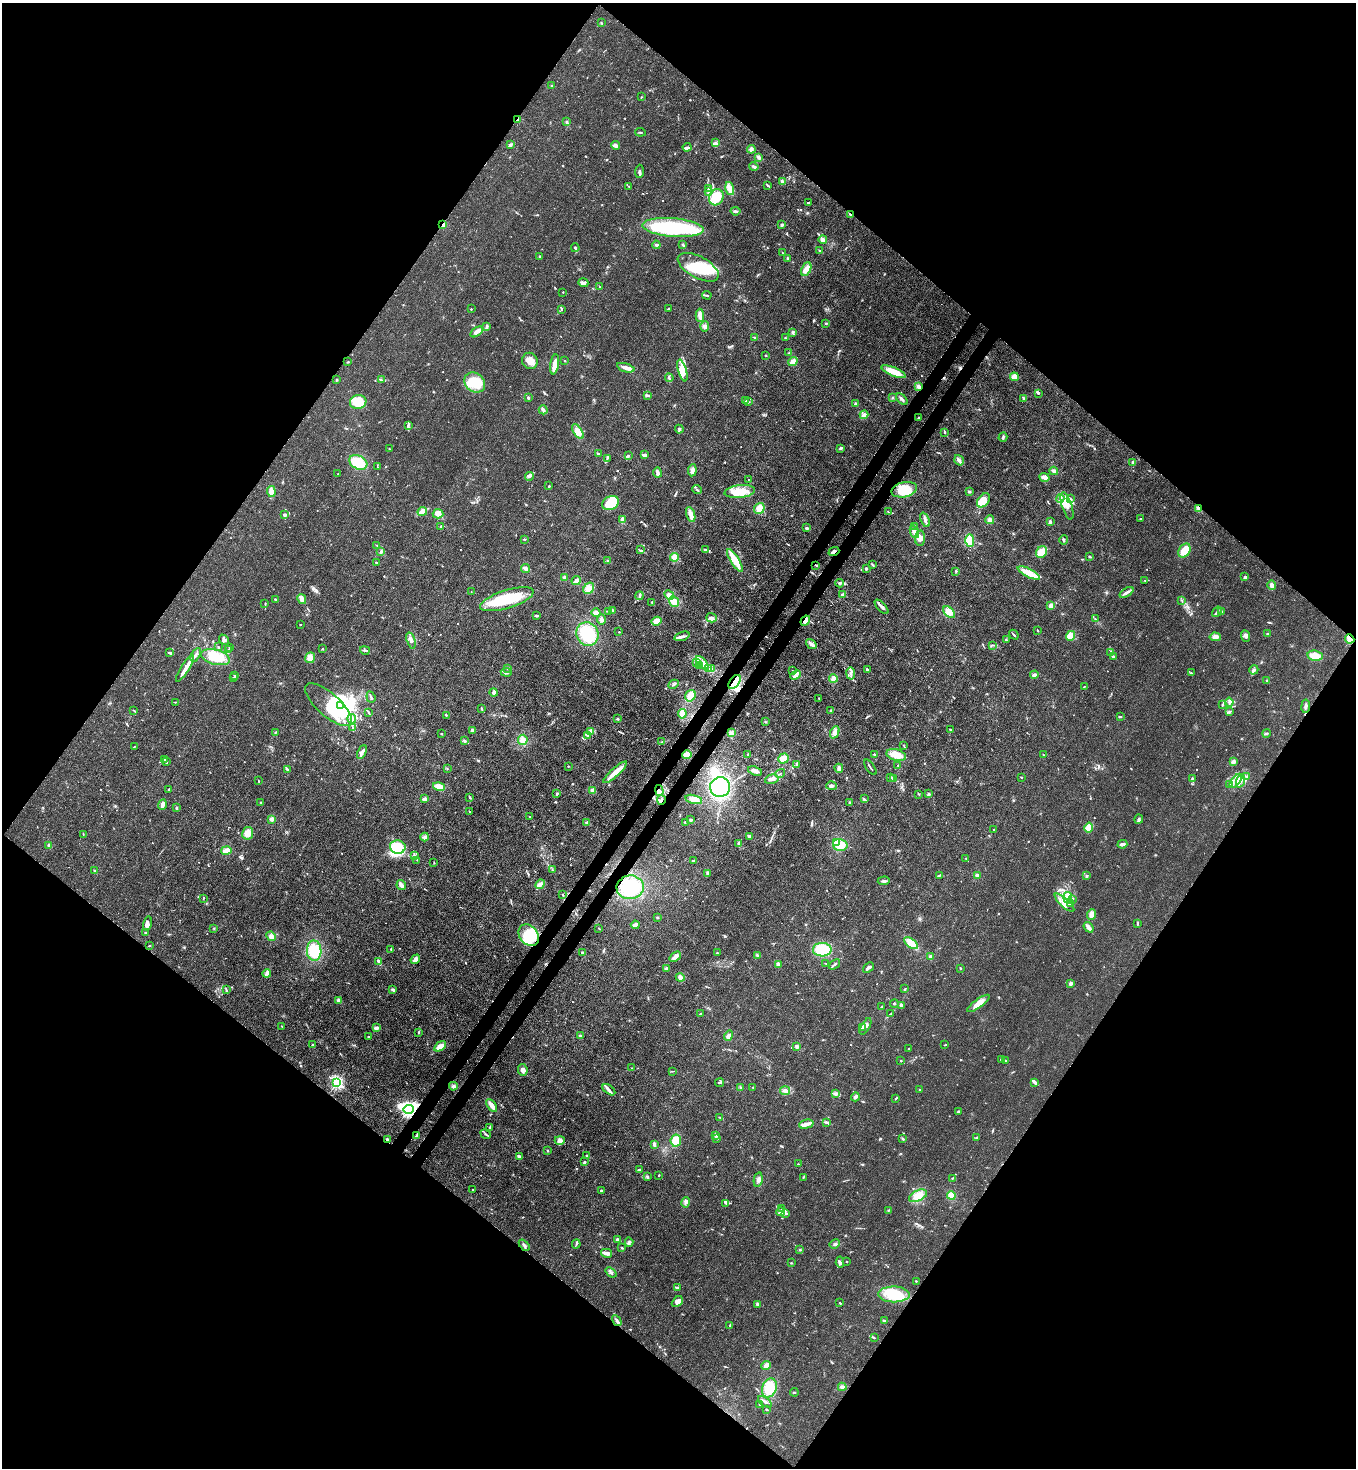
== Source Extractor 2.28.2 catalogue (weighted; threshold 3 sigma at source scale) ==
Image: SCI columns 226-5640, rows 59-5922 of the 6005 x 5983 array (HDU 1 of 3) = the unmasked area's bounding box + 8 px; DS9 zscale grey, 4 x 4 block average (1 PNG px = mean of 4 x 4 image px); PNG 1358 x 1470 px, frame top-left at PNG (2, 3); each listed source drawn as its Kron ellipse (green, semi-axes under 4 px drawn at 4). Shown black and unused: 51% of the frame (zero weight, under 3 of 4 exposures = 7% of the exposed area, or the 3 px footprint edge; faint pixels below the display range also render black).
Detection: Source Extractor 2.28.2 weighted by HDU 2 'WHT'. Background 0.0192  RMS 0.0026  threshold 0.0117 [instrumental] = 3 sigma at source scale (4.5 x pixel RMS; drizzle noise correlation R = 1.50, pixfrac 1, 0.05/0.05 arcsec/px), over >= 5 px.
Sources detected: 881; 2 too faint to see at this stretch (4 x 4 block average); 16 inside a brighter object's white glare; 7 cosmic-ray / hot-pixel residue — neither listed nor drawn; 28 coinciding with a brighter row at this scale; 67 inside a brighter listed object's ellipse — not listed separately; of the other 761, all 500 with FLUX_AUTO >= 0.829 (the completeness limit of this list) listed and drawn (261 fainter detections not listed), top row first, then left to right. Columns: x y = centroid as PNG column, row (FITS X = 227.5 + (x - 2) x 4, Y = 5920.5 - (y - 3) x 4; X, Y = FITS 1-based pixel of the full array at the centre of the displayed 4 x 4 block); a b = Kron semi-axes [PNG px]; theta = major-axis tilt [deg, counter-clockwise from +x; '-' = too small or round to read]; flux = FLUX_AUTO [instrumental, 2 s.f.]
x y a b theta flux
601 23 3 2 - 1.2
552 86 2 2 - 0.94
641 97 2 2 - 0.85
518 120 3 2 - 2.3
567 122 2 2 - 1.2
640 132 5 2 - 1
716 143 4 3 - 3.7
510 145 4 2 - 2.5
616 145 4 2 - 7.3
687 147 4 2 - 3.6
751 149 4 3 - 4.5
759 157 4 3 - 2.7
754 167 4 2 - 3.1
639 171 6 3 87 4.2
782 181 3 2 - 4.6
768 185 3 2 - 2.6
629 186 2 2 - 0.87
708 189 2 2 - 1.3
730 189 6 4 -74 15
708 192 2 2 - 1
716 197 8 7 - 34
809 202 3 2 - 1.1
735 211 5 2 - 2.7
850 214 4 2 - 1.9
443 225 4 2 - 3.1
782 225 4 3 - 2.3
673 228 31 9 -5 170
823 240 4 3 - 6.4
656 245 4 2 - 2.2
683 245 3 2 - 1.9
575 248 4 2 - 2.2
820 251 4 2 - 1.9
783 253 2 2 - 1.1
539 256 3 2 - 1.6
787 258 3 2 - 1.4
698 267 22 10 -29 66
806 269 7 4 65 12
583 283 5 3 - 4.3
599 287 2 2 - 0.85
563 292 2 2 - 0.93
707 295 4 2 - 1.9
471 309 2 2 - 3.7
562 309 2 2 - 1.3
668 309 3 2 - 1.5
700 315 6 3 -86 9.5
826 323 3 2 - 1.7
487 326 4 2 - 3.8
705 326 5 4 - 4
477 332 7 3 35 7
793 333 4 2 - 2.2
754 337 3 2 - 0.86
785 338 2 2 - 0.83
789 353 2 2 - 1.1
766 355 2 2 - 1.5
530 361 8 7 - 13
564 361 2 2 - 1.3
348 362 3 2 - 1.3
793 362 5 4 - 9
555 364 10 3 80 20
626 368 9 3 -17 12
682 370 11 4 -74 13
894 372 13 4 -22 24
1014 377 4 4 - 9.1
669 378 4 2 - 2.1
336 380 2 2 - 0.98
381 380 3 2 - 1.9
475 383 11 9 -39 33
919 387 3 3 - 5.1
1038 393 3 3 - 2.2
648 395 3 2 - 2
528 398 2 2 - 2.2
893 398 3 2 - 1.2
902 399 7 2 -48 3.3
1024 399 3 2 - 2.7
745 401 3 2 - 1.1
748 401 3 2 - 1.1
358 402 8 7 - 54
855 404 4 2 - 2.1
543 410 4 3 - 3.9
864 415 4 3 - 6
918 418 2 2 - 1.2
408 426 4 2 - 2.4
679 429 4 2 - 3.5
578 432 8 4 -57 13
945 433 2 2 - 2.1
1003 437 5 2 - 2.5
841 448 3 2 - 2.8
389 449 2 2 - 1.7
599 454 4 2 - 3.1
628 455 3 2 - 1.9
644 455 4 2 - 7.4
607 459 3 2 - 1.5
959 460 5 2 - 6.2
358 462 9 6 -30 37
1133 462 3 3 - 1.9
377 467 2 2 - 0.89
692 470 6 3 84 5.4
1054 471 4 3 - 3.4
657 473 5 3 - 5.6
338 474 2 2 - 1.1
529 476 4 3 - 3.4
1045 477 5 3 - 10
748 479 2 2 - 0.85
549 486 2 2 - 2.2
697 490 5 2 - 2.3
904 490 13 7 13 33
271 491 5 4 - 9.7
740 491 15 6 6 29
969 492 3 2 - 2.7
1060 498 4 4 - 5.2
1071 499 3 2 - 2.4
983 500 8 5 51 29
610 503 9 6 25 42
1067 506 14 5 -72 15
759 508 5 5 - 11
1199 508 4 3 - 5.8
422 511 5 3 - 12
888 512 2 2 - 0.93
438 514 5 4 - 11
691 514 8 3 -72 13
284 515 2 2 - 9.8
1140 519 2 2 - 1.3
622 520 4 2 - 7.1
925 520 7 3 -69 4.6
990 520 4 4 - 4.6
1050 521 3 2 - 2.8
441 526 2 2 - 6.7
915 526 3 3 - 1.8
807 528 2 2 - 16
914 532 6 3 -69 8.2
920 538 7 5 85 9.1
524 539 3 2 - 1.3
970 540 6 4 -89 18
1064 540 4 2 - 2.2
377 545 4 2 - 1.5
641 550 3 2 - 1.2
705 550 4 2 - 1.7
381 551 4 3 - 2.4
834 551 5 3 - 4.5
1184 551 7 5 58 18
1041 552 6 5 - 17
674 557 4 4 - 13
1090 557 3 2 - 1.6
735 560 13 3 -58 31
608 561 3 2 - 2.4
376 562 2 2 - 3.1
816 565 3 2 - 1.5
873 565 4 2 - 1.4
866 568 2 2 - 2
526 569 4 3 - 7.6
956 571 3 2 - 1.1
1029 573 12 3 -26 27
564 577 3 3 - 2.5
1245 577 3 3 - 4.8
1145 580 4 2 - 1.8
576 581 5 3 - 6.8
839 583 4 2 - 2.9
1272 585 5 3 - 5.5
589 588 6 5 - 11
471 592 2 2 - 0.9
1126 592 8 2 33 5.6
669 595 5 4 - 6.4
843 595 3 3 - 2.7
639 596 4 2 - 2.8
275 599 3 2 - 1.7
302 599 5 3 - 10
507 599 28 9 17 78
1182 600 2 2 - 0.91
674 601 6 4 -51 16
652 602 3 2 - 1.6
265 604 3 2 - 1.4
1051 606 2 2 - 12
882 607 9 2 -48 6.6
608 611 2 2 - 0.99
613 611 4 3 - 2.9
949 612 7 4 -41 13
1217 612 6 2 54 2.7
1221 612 2 2 - 1.9
596 613 4 3 - 6.5
536 616 3 2 - 2.7
712 618 5 4 - 4.8
601 619 5 3 - 3.8
1095 619 2 2 - 1.1
656 621 5 4 - 12
805 621 5 3 - 7.7
300 624 2 2 - 0.89
1038 630 3 2 - 1
619 632 2 2 - 2.4
587 634 12 10 -58 59
1267 634 3 2 - 1.4
1014 635 5 2 - 1.8
682 636 8 2 18 6.4
1071 636 5 4 - 14
1246 636 6 3 -65 5.5
1215 637 6 4 -5 7.5
1350 639 5 4 - 9.7
224 640 6 3 -51 3.6
411 640 8 4 -71 7.9
1006 640 3 2 - 1
811 644 6 2 -36 7.6
993 645 2 2 - 1.1
218 647 3 2 - 1.3
230 647 3 2 - 1.2
322 649 2 2 - 1.2
228 650 2 2 - 0.96
365 650 5 2 - 2.8
170 653 4 2 - 2.6
1110 653 2 2 - 2
196 655 7 2 59 4.3
1315 656 8 5 -9 13
216 657 14 7 -14 57
1113 657 3 2 - 4.2
310 658 5 5 - 10
697 662 3 2 - 1.5
702 663 8 3 -48 8.1
700 666 3 2 - 1.3
185 668 15 4 58 10
507 668 3 2 - 2.8
712 668 2 2 - 1
709 669 3 2 - 1.2
867 670 3 2 - 4.5
1254 670 5 4 - 3.3
792 671 3 2 - 0.99
506 672 6 2 -4 3.5
851 673 6 2 -81 3.9
1191 673 3 2 - 1.7
234 675 2 2 - 1.5
796 675 5 3 - 8
1034 675 4 3 - 3.5
233 677 3 2 - 1.2
833 678 4 4 - 6.4
1267 680 2 2 - 2.4
735 682 8 5 53 19
673 684 5 2 - 2.2
1084 687 2 2 - 0.96
494 692 4 3 - 4
690 696 6 5 - 18
371 697 5 2 - 2.8
819 698 3 2 - 1.4
176 702 3 2 - 0.97
1229 702 4 3 - 3
329 705 29 11 -42 45
341 705 3 2 - 140
1222 705 2 2 - 2
1306 706 6 3 82 4.1
481 709 3 2 - 2.1
831 710 3 2 - 1.6
134 711 3 2 - 0.95
1229 712 3 2 - 1.8
369 713 3 2 - 1.8
682 714 4 3 - 19
446 715 4 2 - 1.3
1121 717 3 2 - 1.4
352 719 5 3 - 5.9
617 719 3 2 - 1.5
766 722 2 2 - 0.96
353 728 3 2 - 1.4
950 729 2 2 - 1.5
472 730 3 3 - 3.1
275 732 3 2 - 1.2
590 732 2 2 - 1.2
835 732 6 4 67 8.8
731 733 4 3 - 3.1
1267 733 4 2 - 1.3
441 734 2 2 - 1.1
588 736 4 2 - 1.8
523 740 5 5 - 8
464 741 3 3 - 2.1
662 742 4 2 - 1.3
904 746 3 2 - 0.85
134 747 3 2 - 0.9
362 752 7 2 64 4.9
748 754 2 2 - 0.83
874 754 2 2 - 3.3
687 755 5 4 - 11
896 755 10 5 -15 21
1044 755 2 2 - 0.9
164 759 2 2 - 0.86
784 759 5 5 - 14
166 762 3 2 - 2.4
1233 762 2 2 - 7.1
797 764 3 2 - 1.5
898 765 2 2 - 0.96
568 766 2 2 - 1.2
870 767 9 2 -55 2.5
447 768 2 2 - 1
839 768 4 4 - 4.5
287 769 3 2 - 1.7
755 771 7 3 -20 8.8
615 772 15 2 42 26
780 773 5 2 - 1.6
891 777 3 2 - 1.2
1021 777 2 2 - 1
1246 777 2 2 - 1.3
772 779 7 4 16 5.7
893 779 2 2 - 10
1192 779 3 2 - 1.7
258 780 3 2 - 0.85
1236 781 8 3 52 8.5
1241 781 6 4 69 8.1
1230 785 2 2 - 1.2
831 786 5 3 - 3.7
439 787 6 4 -14 12
720 787 10 10 - 52
169 789 3 2 - 1.1
659 790 5 3 - 5.3
592 791 4 2 - 6.4
557 794 3 2 - 1.8
918 794 3 2 - 0.89
929 794 3 2 - 2.2
470 798 3 2 - 1.2
425 799 3 2 - 8.2
694 799 8 4 -15 11
864 799 3 2 - 3.1
661 800 5 2 - 2.5
260 802 2 2 - 0.85
849 802 2 2 - 1.2
162 805 5 3 - 8.9
177 808 3 2 - 1.3
469 811 3 2 - 1
529 817 2 2 - 1.5
272 819 3 3 - 4.4
1139 819 4 3 - 4.2
691 820 2 2 - 2.8
685 822 2 2 - 1.5
587 823 3 3 - 2.3
1089 828 5 4 - 12
993 830 2 2 - 0.94
248 833 6 5 - 14
83 834 3 2 - 1.2
749 836 3 2 - 2.8
425 837 4 4 - 4.2
836 842 2 2 - 27
739 844 4 2 - 4.1
1122 844 5 2 - 5
49 845 2 2 - 11
840 845 7 5 -14 25
398 847 8 6 -9 41
226 850 5 4 - 9.1
414 856 4 2 - 2.6
966 859 3 2 - 1.1
417 860 2 2 - 1
693 861 2 2 - 1.9
434 863 2 2 - 1
552 870 3 2 - 1.3
95 871 3 2 - 1.5
708 873 3 2 - 5.7
939 875 3 2 - 1.8
978 876 2 2 - 30
1086 876 4 2 - 2
884 881 6 2 3 4.1
540 884 5 3 - 6.7
401 885 5 3 - 8
630 887 13 11 7 59
562 895 2 2 - 0.85
203 898 3 2 - 0.94
1068 898 6 3 -80 5.9
1072 900 2 2 - 1.1
1064 903 12 3 -42 9.5
1070 903 3 2 - 2.1
1092 914 5 4 - 8
657 917 2 2 - 2.2
147 923 7 4 78 7.3
1137 924 3 2 - 1.5
635 925 4 2 - 7.2
1089 927 6 2 -53 9
214 928 2 2 - 0.84
599 928 2 2 - 1.6
146 932 2 2 - 1.4
529 935 12 9 -53 68
271 936 5 4 - 6.4
911 943 8 4 -39 17
149 946 2 2 - 1.8
391 949 2 2 - 1.3
822 950 9 7 -1 41
314 951 10 7 -89 39
582 953 2 2 - 2.9
717 953 2 2 - 2
758 955 4 2 - 2
675 957 6 3 39 8.6
930 957 2 2 - 23
415 959 5 3 - 6.3
379 962 2 2 - 15
826 963 3 2 - 0.93
778 964 3 3 - 4.6
834 964 6 2 37 3.1
666 968 3 2 - 1.7
868 968 6 2 42 5.2
961 968 2 2 - 1.2
267 974 4 2 - 9.9
680 977 4 4 - 5.6
1070 983 3 3 - 3.4
905 989 3 2 - 2.4
226 990 2 2 - 1.3
393 990 3 2 - 3.5
338 1000 4 3 - 2.9
979 1003 13 4 36 13
894 1004 4 2 - 1.8
901 1005 3 2 - 2.8
882 1007 3 2 - 1.2
891 1013 3 2 - 1.2
700 1014 2 2 - 1
282 1026 2 2 - 1.1
865 1026 9 3 61 5.6
862 1027 4 2 - 2.4
376 1028 4 3 - 3.9
419 1032 4 2 - 1.6
580 1036 3 2 - 2.5
728 1036 5 4 - 4.9
368 1037 2 2 - 0.83
313 1045 3 2 - 1.4
945 1045 2 2 - 0.85
440 1046 7 3 32 12
797 1047 2 2 - 25
909 1049 2 2 - 2.9
901 1060 2 2 - 4
1001 1060 2 2 - 1
1005 1061 2 2 - 1.3
632 1068 2 2 - 0.96
523 1070 6 4 -84 6.4
672 1071 3 2 - 1.1
337 1082 2 2 - 280
719 1083 4 2 - 2.3
1034 1083 2 2 - 1.2
453 1086 4 3 - 3.7
741 1087 3 2 - 1.7
753 1087 2 2 - 1.1
920 1089 2 2 - 0.99
609 1090 7 3 -38 5.3
785 1091 5 3 - 5.9
836 1093 3 2 - 1.7
855 1097 4 3 - 3.7
896 1098 3 2 - 1.1
492 1105 7 3 -58 10
409 1109 5 4 - 310
958 1111 3 2 - 1.7
719 1117 2 2 - 1.3
827 1122 2 2 - 1.1
806 1124 7 2 14 15
490 1128 4 2 - 1.7
486 1134 5 2 - 2.4
416 1136 3 2 - 1.8
716 1136 3 2 - 3
977 1137 3 2 - 1
717 1138 3 2 - 1.7
387 1139 2 2 - 5.6
902 1139 3 2 - 1.7
560 1140 5 4 - 8.2
676 1141 6 5 - 17
654 1144 4 2 - 4.3
548 1150 2 2 - 0.96
519 1156 4 3 - 2.8
587 1156 3 2 - 3
585 1162 3 3 - 1.6
798 1164 2 2 - 1.1
640 1169 2 2 - 1.7
659 1175 3 2 - 0.88
647 1176 2 2 - 1
803 1178 4 2 - 0.89
952 1178 2 2 - 1.1
758 1180 7 4 77 5.1
472 1190 2 2 - 1.1
601 1191 3 2 - 1.8
951 1195 4 4 - 14
918 1196 9 5 26 18
686 1202 5 3 - 3.9
726 1203 3 2 - 2.1
782 1209 3 3 - 2.1
889 1210 3 2 - 1.3
780 1212 4 3 - 3
786 1214 3 2 - 2.5
618 1240 4 3 - 3.8
629 1242 5 3 - 3.1
576 1244 4 2 - 2.1
835 1244 5 2 - 2.7
524 1245 6 3 -49 4.1
622 1248 2 2 - 1.6
800 1250 2 2 - 1.1
607 1253 5 3 - 10
840 1262 6 3 -84 3.8
847 1262 2 2 - 0.86
791 1263 2 2 - 1
611 1272 6 3 -37 3.7
916 1281 2 2 - 1.6
678 1287 3 2 - 0.93
894 1294 15 8 -1 45
677 1302 6 4 43 11
840 1303 2 2 - 1.3
758 1304 3 2 - 1.8
884 1320 3 2 - 1.4
617 1321 6 2 -59 5.5
730 1326 3 2 - 0.83
874 1338 3 2 - 1.2
766 1366 5 3 - 9
842 1387 4 3 - 3.3
769 1388 10 7 67 34
794 1392 4 2 - 1.5
765 1402 8 2 -34 4
760 1404 2 2 - 1
767 1409 2 2 - 2.1
Overlapping masked pixels (flux is a lower limit): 15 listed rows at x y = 518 120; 850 214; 443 225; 919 387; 1199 508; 834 551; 816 565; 805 621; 1350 639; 735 682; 1306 706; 659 790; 661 800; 409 1109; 387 1139
Diffuse or blended objects may show on this block-average render without a row.